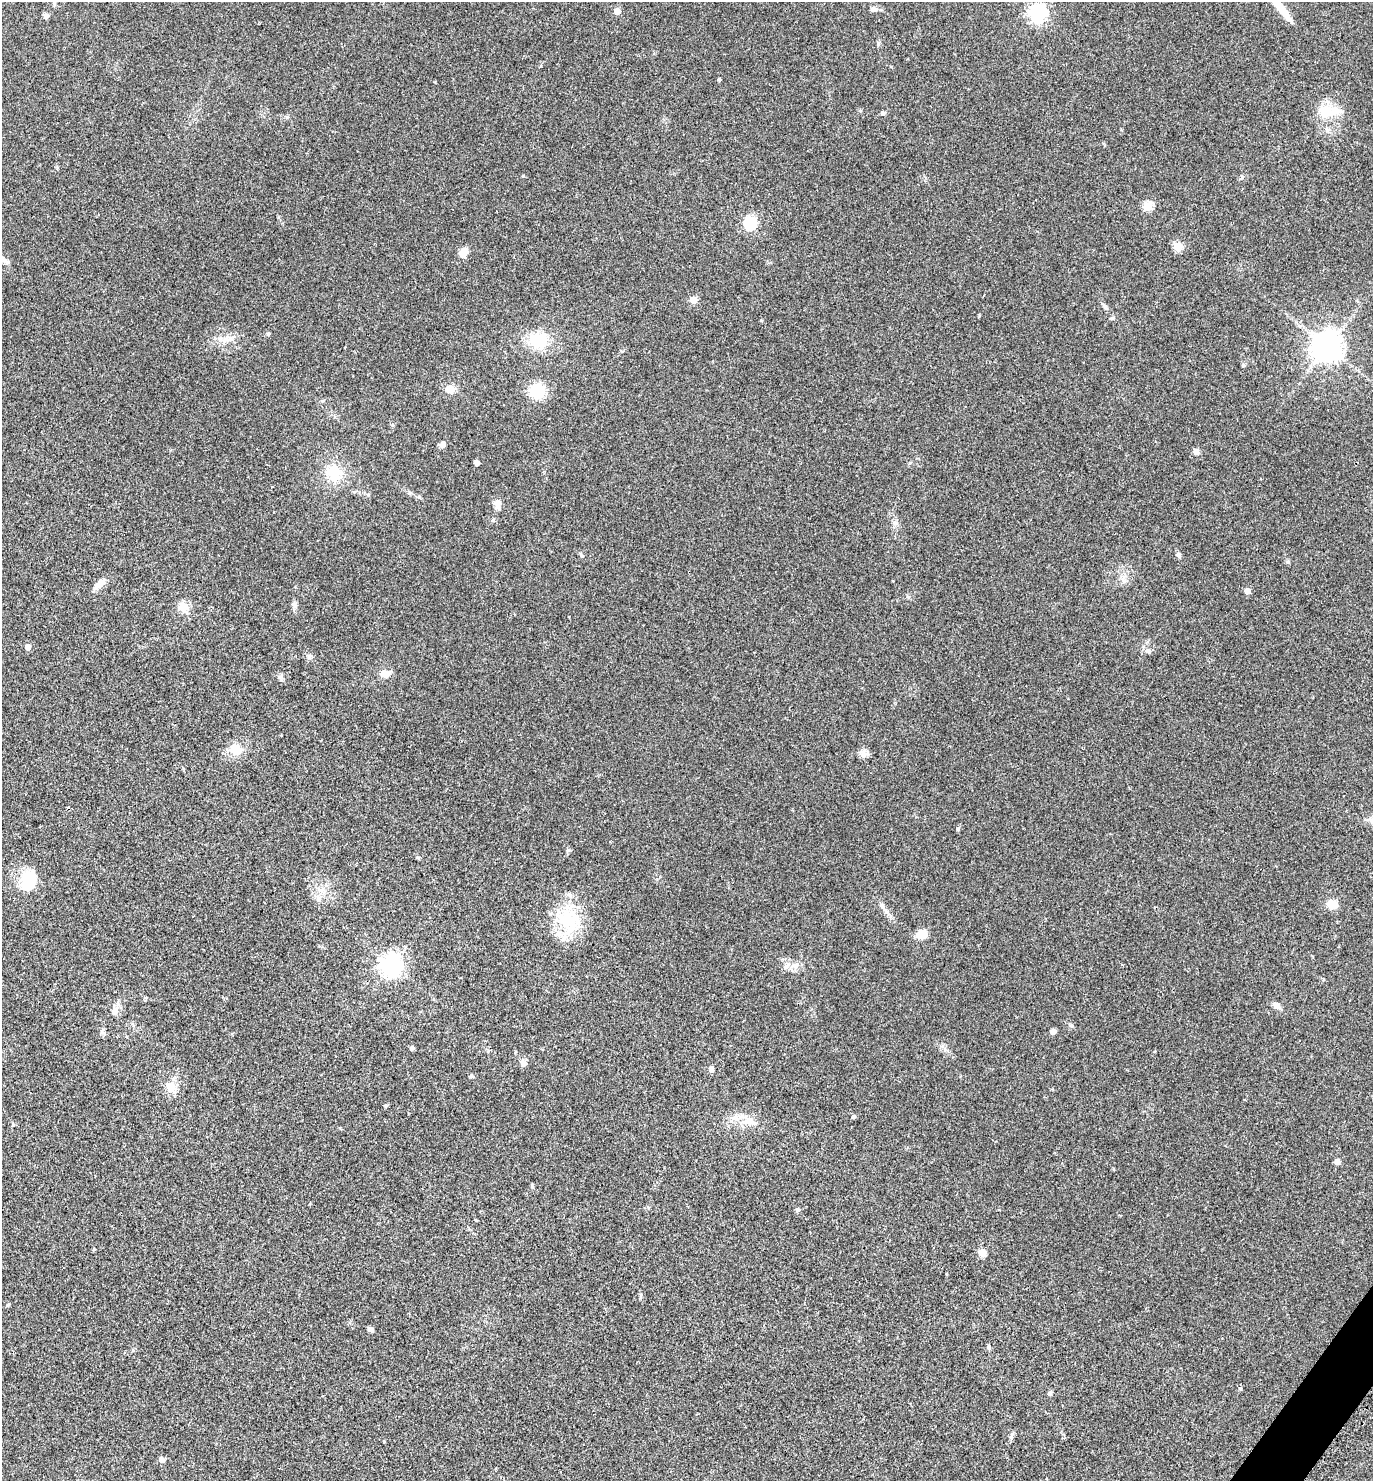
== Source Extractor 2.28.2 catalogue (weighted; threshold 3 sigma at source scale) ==
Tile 6 of 4 x 4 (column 2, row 2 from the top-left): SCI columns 1695-3065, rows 2997-4475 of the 5992 x 5992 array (HDU 1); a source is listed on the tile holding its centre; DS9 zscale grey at full resolution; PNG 1375 x 1483 px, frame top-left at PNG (2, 2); no overlay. Shown black and unused: <1% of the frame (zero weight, under 2 of 3 exposures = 3% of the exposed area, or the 3 px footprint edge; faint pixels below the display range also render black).
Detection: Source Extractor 2.28.2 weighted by HDU 2 'WHT'; one run over the whole footprint, this tile lists its part. Background 0.0701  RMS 0.0078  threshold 0.0349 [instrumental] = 3 sigma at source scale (4.5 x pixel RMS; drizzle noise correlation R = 1.50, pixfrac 1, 0.05/0.05 arcsec/px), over >= 5 px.
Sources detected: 77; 2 inside a brighter object's white glare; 1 cosmic-ray / hot-pixel residue — not listed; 2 inside a brighter listed object's ellipse — not listed separately; the other 72 listed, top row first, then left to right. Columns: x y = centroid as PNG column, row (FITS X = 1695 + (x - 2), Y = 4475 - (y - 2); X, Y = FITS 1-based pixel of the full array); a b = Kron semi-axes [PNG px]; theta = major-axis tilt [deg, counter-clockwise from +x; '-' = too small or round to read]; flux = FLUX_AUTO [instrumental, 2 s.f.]
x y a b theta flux
55 2 12 4 81 1.8
1281 8 34 7 -51 16
874 9 10 5 -12 2.1
617 11 5 4 - 10
1037 13 6 6 - 270
46 16 8 6 13 2
878 44 6 4 72 1
719 79 3 3 - 1.2
1326 111 23 19 31 16
883 113 7 4 27 1.4
1148 206 5 5 - 34
750 223 7 6 - 100
1178 246 5 5 - 30
463 252 10 7 58 7.5
693 300 5 5 - 17
1104 306 15 4 -51 2.1
979 315 3 3 - 0.71
268 334 5 4 - 1.1
226 339 13 7 20 4.9
538 340 24 20 4 23
1327 347 9 9 - 1000
450 389 9 8 - 6.6
537 391 15 14 - 23
443 444 7 6 - 2.7
1196 452 8 6 -63 2.6
477 463 4 4 - 4.2
334 472 22 18 -80 19
498 504 12 9 85 4.3
1178 555 7 6 - 2
1124 581 8 6 44 2.4
99 584 18 7 41 6.5
1247 591 4 4 - 7.8
183 607 11 10 - 8
28 647 5 4 - 5.7
1148 651 8 7 - 2.4
309 657 6 6 - 1.6
385 674 12 8 -11 6
280 677 6 5 - 1.4
236 749 13 11 -24 11
864 753 12 9 -11 3.7
958 829 4 4 - 1.3
568 850 6 4 2 1
418 857 6 4 -1 0.78
28 884 23 21 -27 19
321 890 12 7 26 5
1332 904 12 9 -20 7.9
568 922 39 29 -50 37
921 935 10 8 7 9.9
392 965 7 7 - 490
795 966 12 9 5 5.2
1276 1005 10 6 -38 3.7
115 1010 20 7 68 4.8
1053 1031 7 5 1 2.2
412 1048 5 5 - 1.5
523 1063 8 8 - 2.8
711 1069 7 5 -85 2.2
472 1076 6 5 - 1.1
171 1087 8 7 - 15
386 1106 6 4 44 0.9
853 1117 5 5 - 1.2
748 1121 19 7 6 7.5
1337 1161 7 6 - 2.6
797 1210 6 5 - 1.2
475 1220 3 2 - 1
94 1249 4 3 - 0.78
982 1253 5 5 - 19
370 1329 8 5 -42 1.7
989 1347 8 3 -90 1.2
1240 1388 6 4 -88 1.2
1050 1393 7 5 41 1.2
1011 1436 7 4 -72 1.3
161 1459 7 6 - 2.6
Isophote crosses this tile's border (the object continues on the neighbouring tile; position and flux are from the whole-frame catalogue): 2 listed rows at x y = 55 2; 1281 8
Unlisted compact peaks at least as high as the median listed source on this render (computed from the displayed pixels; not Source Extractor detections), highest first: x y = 523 176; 582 556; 1243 365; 419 497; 908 597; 532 1187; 1288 562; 541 66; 384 1441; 1242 177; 641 1295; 895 523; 435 82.